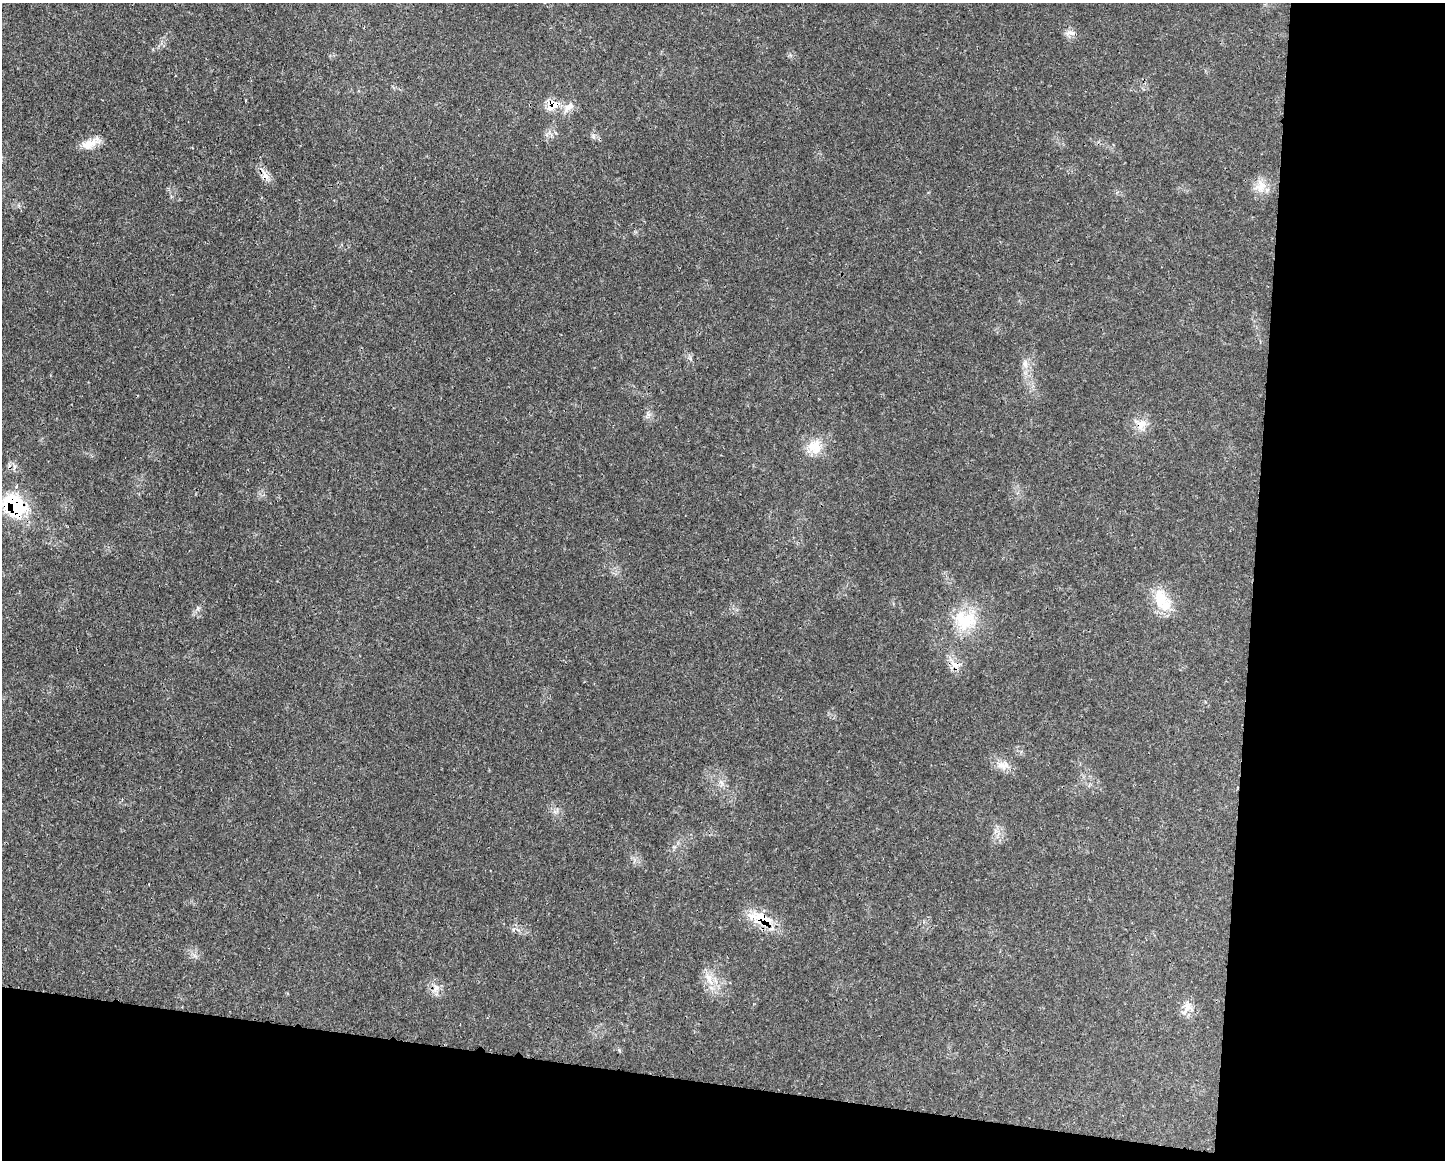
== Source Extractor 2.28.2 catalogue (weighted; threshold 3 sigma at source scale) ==
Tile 12 of 3 x 4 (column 3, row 4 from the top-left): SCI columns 3004-4446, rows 18-1175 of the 4675 x 4660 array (HDU 1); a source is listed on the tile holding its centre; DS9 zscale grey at full resolution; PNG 1447 x 1162 px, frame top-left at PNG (2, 3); no overlay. Shown black and unused: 20% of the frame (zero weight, under 3 of 4 exposures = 2% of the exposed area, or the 3 px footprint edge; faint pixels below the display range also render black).
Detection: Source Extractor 2.28.2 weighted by HDU 2 'WHT'; one run over the whole footprint, this tile lists its part. Background 0.0771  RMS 0.0035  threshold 0.0159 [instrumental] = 3 sigma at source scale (4.5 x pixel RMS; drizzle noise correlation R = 1.50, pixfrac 1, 0.05/0.05 arcsec/px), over >= 5 px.
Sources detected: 19; all 19 listed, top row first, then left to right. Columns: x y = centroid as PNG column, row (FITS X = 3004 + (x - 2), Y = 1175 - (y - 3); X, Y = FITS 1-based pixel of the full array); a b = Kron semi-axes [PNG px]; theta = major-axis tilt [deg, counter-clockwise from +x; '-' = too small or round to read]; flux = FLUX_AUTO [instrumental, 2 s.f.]
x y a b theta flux
1071 33 14 6 -13 1.8
553 105 19 12 43 4.9
568 107 20 8 41 3
89 144 24 10 29 4.8
265 175 17 9 -57 3.1
1260 186 20 15 64 5.1
1025 363 11 6 83 1.9
1142 424 12 10 81 3.5
817 448 24 13 83 6.3
15 506 30 22 -43 26
1160 599 29 20 -82 11
198 608 6 5 - 0.75
965 620 32 28 -5 17
954 664 12 7 -35 2.6
1002 766 16 7 -44 3
761 918 42 13 -21 10
709 979 22 7 -65 4.3
436 987 9 8 - 2.2
1187 1008 21 13 48 3.8
Overlapping masked pixels (flux is a lower limit): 4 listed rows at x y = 553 105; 265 175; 15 506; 761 918
Unlisted compact peaks at least as high as the median listed source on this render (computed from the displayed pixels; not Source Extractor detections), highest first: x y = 593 137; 513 930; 619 1050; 648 414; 194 955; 674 847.